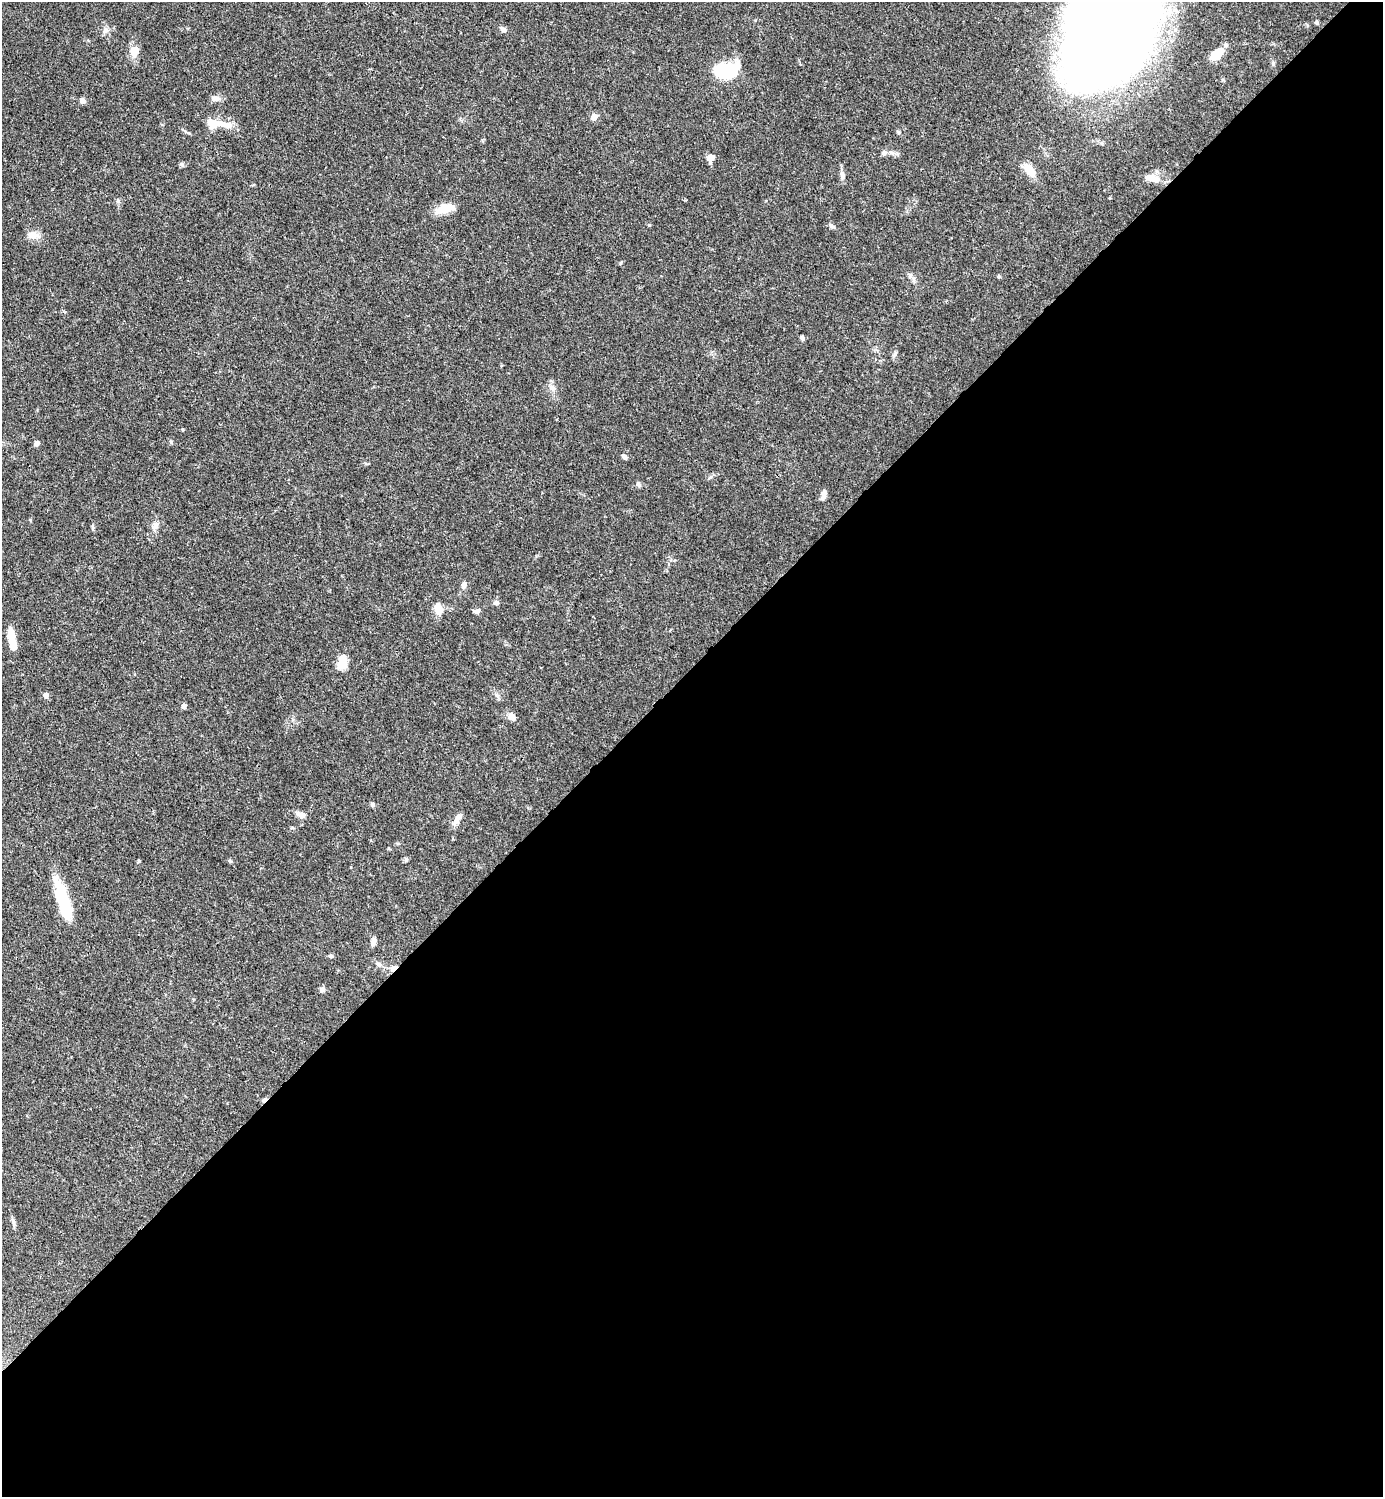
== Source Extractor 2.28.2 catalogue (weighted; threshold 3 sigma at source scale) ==
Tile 15 of 4 x 4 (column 3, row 4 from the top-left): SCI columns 3064-4444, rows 2-1496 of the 5984 x 5985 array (HDU 1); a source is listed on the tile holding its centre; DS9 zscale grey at full resolution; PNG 1385 x 1499 px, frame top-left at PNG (2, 2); no overlay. Shown black and unused: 55% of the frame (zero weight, under 3 of 4 exposures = <1% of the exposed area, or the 3 px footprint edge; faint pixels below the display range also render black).
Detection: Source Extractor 2.28.2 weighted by HDU 2 'WHT'; one run over the whole footprint, this tile lists its part. Background 0.0386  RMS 0.0026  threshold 0.0118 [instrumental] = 3 sigma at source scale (4.5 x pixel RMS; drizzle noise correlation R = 1.50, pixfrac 1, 0.05/0.05 arcsec/px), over >= 5 px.
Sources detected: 59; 2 inside a brighter object's white glare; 1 cosmic-ray / hot-pixel residue — not listed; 1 inside a brighter listed object's ellipse — not listed separately; the other 55 listed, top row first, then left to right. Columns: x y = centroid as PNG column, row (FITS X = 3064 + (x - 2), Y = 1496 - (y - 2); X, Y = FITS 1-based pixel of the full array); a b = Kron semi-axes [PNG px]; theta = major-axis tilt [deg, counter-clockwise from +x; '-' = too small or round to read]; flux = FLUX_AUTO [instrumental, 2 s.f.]
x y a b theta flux
1316 22 5 5 - 0.35
503 29 7 6 - 0.91
105 30 9 7 38 0.94
1109 32 87 65 62 590
134 51 15 12 68 2.3
1217 54 16 7 39 4.8
724 70 15 10 2 27
215 98 12 7 -4 1.3
82 100 7 7 - 0.85
594 117 9 7 66 1.2
212 123 12 9 -27 4
224 124 26 8 -10 3.5
898 132 6 4 -19 0.42
884 153 8 6 18 0.84
711 158 9 7 48 1.6
182 164 7 4 -53 0.43
1029 170 19 11 -48 3.1
842 175 11 6 -81 1.1
1156 179 10 9 - 2.1
445 208 21 10 14 4.2
832 226 9 5 -37 0.62
33 235 19 8 -4 2.1
620 263 6 3 70 0.24
910 276 7 6 - 0.71
999 276 5 5 - 0.32
802 338 6 4 -74 0.5
895 353 6 5 - 0.46
552 388 9 7 -57 1.2
182 430 4 2 - 0.26
36 443 6 5 - 0.93
624 457 7 5 -48 0.74
638 484 7 5 -85 0.56
823 495 11 6 76 1.2
155 525 12 7 64 1.3
92 527 6 4 -71 0.38
464 585 9 6 66 1.2
496 603 7 6 - 0.74
438 608 10 7 -67 3.7
477 611 9 5 26 0.75
11 638 18 7 -82 4.4
342 662 15 9 82 4.7
46 695 6 6 - 0.86
184 706 5 5 - 0.87
512 717 11 8 -39 1.5
372 804 6 5 - 0.56
301 815 11 8 -20 1.4
457 819 17 7 56 1.7
406 860 6 5 - 0.43
63 900 41 12 -73 13
373 942 9 6 86 1.2
331 956 6 5 - 0.51
379 964 7 6 - 0.62
393 968 10 5 36 1.4
322 989 7 6 - 0.8
13 1222 11 4 -71 0.72
Overlapping masked pixels (flux is a lower limit): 1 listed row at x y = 393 968
Isophote crosses this tile's border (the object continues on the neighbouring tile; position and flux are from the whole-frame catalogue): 1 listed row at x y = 1109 32
Unlisted compact peaks at least as high as the median listed source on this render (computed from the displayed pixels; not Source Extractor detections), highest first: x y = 649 225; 171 442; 230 861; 139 861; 118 201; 292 828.